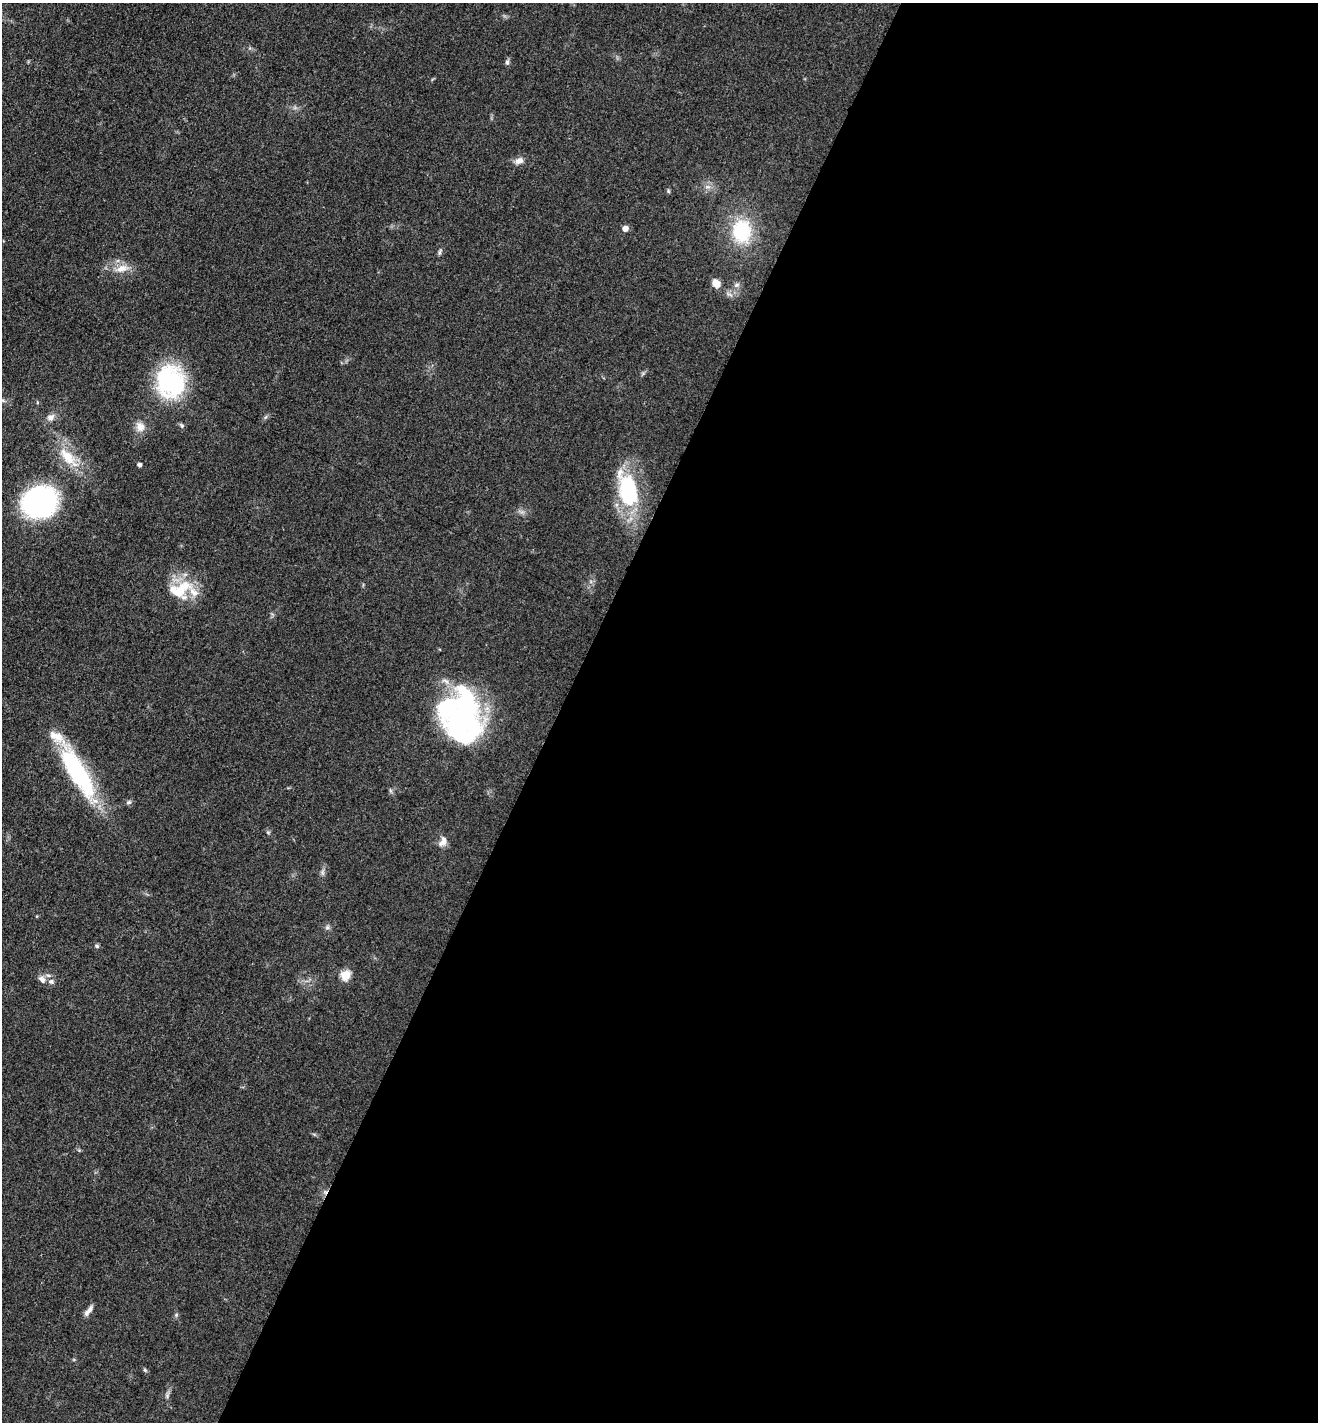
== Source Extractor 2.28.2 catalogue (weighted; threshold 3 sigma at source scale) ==
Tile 12 of 4 x 4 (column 4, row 3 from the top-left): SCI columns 4247-5562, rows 1525-2944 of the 5880 x 5796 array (HDU 1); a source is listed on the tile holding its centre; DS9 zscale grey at full resolution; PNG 1320 x 1424 px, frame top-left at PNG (2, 3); no overlay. Shown black and unused: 58% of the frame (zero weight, under 3 of 4 exposures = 2% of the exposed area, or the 3 px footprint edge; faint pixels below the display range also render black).
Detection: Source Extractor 2.28.2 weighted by HDU 2 'WHT'; one run over the whole footprint, this tile lists its part. Background 0.0639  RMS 0.0058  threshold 0.026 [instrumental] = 3 sigma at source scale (4.5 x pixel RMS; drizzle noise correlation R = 1.50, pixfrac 1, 0.05/0.05 arcsec/px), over >= 5 px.
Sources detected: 39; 3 inside a brighter object's white glare — not listed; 4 inside a brighter listed object's ellipse — not listed separately; the other 32 listed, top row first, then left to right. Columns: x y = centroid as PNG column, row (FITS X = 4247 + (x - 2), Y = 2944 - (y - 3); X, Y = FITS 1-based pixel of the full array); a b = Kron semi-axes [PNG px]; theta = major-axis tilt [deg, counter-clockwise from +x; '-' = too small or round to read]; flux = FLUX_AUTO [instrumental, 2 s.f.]
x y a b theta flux
507 62 8 5 89 1.4
519 161 12 8 24 3.4
708 187 8 4 -1 1.6
668 191 6 4 -71 0.73
625 228 5 5 - 4.6
742 231 22 18 -86 36
440 252 9 4 67 1.2
121 269 19 10 16 7.2
716 283 10 8 -56 4.4
737 285 8 6 20 1.6
171 381 27 24 -77 80
51 418 10 8 28 3.1
140 427 13 11 -85 4.8
68 457 33 13 -48 17
140 465 4 4 - 1.8
628 491 38 19 -76 54
40 502 25 22 26 150
182 587 39 15 11 19
463 714 53 36 66 120
77 772 67 18 -60 71
129 802 8 5 15 1.3
443 841 13 8 68 4.1
322 872 7 4 90 1.3
327 927 7 6 - 1.3
97 946 6 5 - 0.98
345 975 5 5 - 30
42 979 11 8 -51 3
51 982 8 7 - 1.8
90 1309 15 6 56 3
176 1315 6 4 72 0.85
145 1370 6 4 -45 0.86
167 1396 5 5 - 1.1